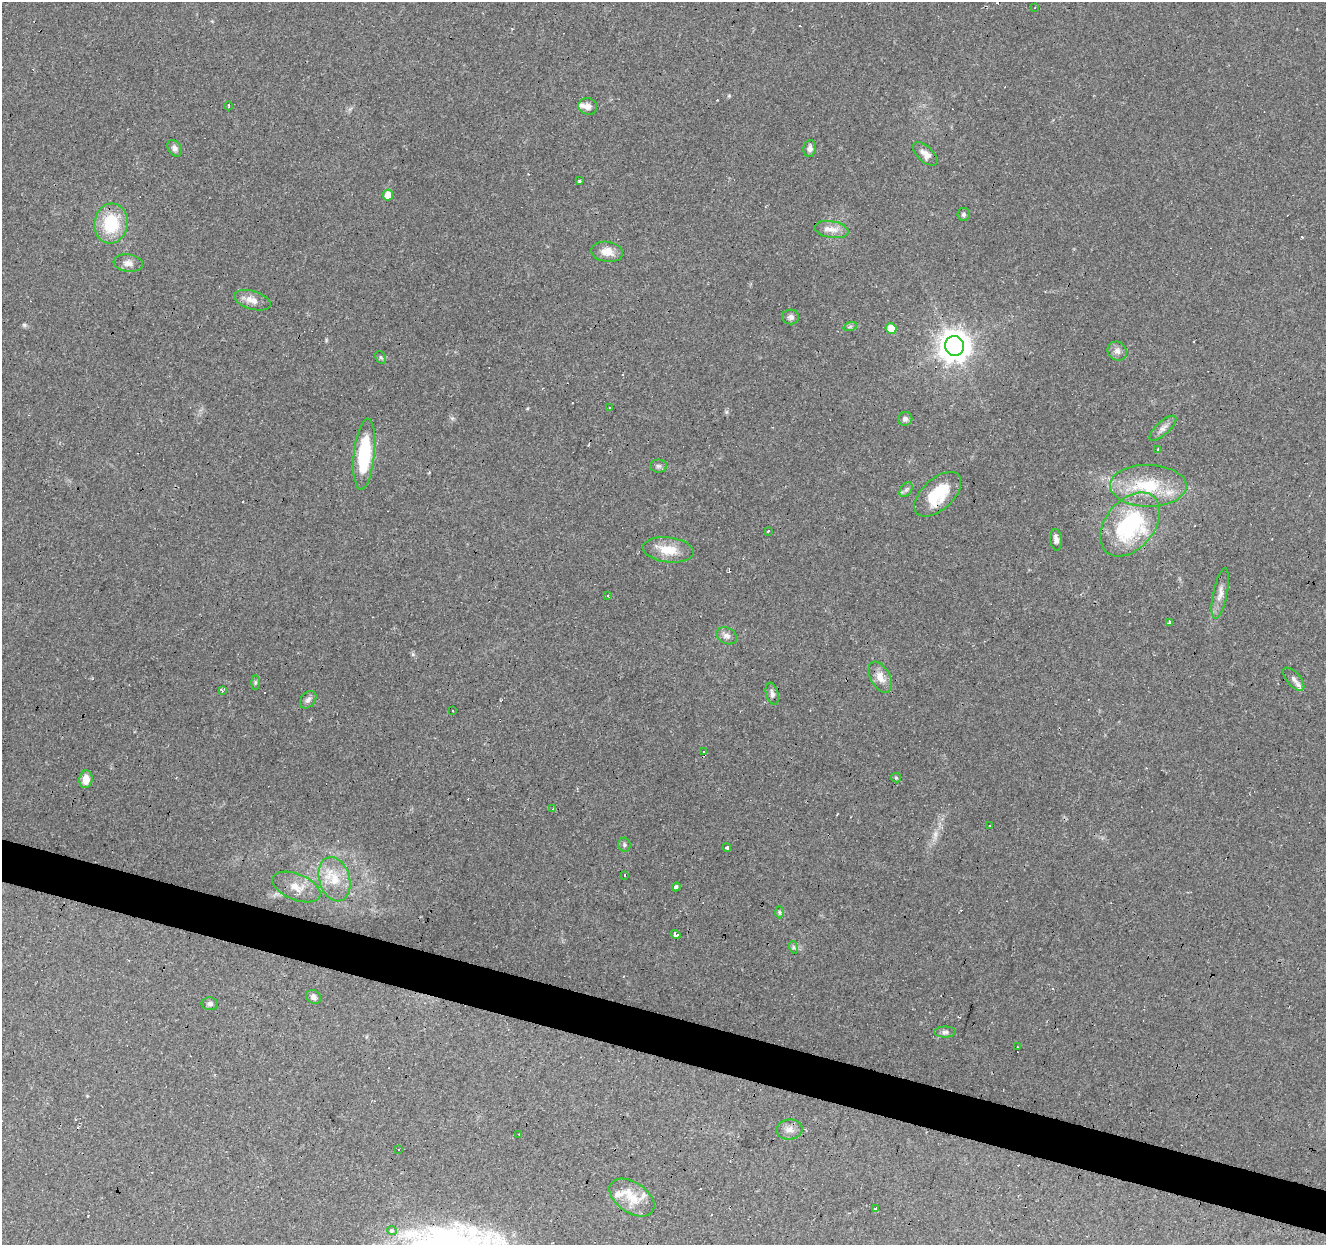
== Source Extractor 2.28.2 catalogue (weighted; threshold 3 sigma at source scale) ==
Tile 6 of 4 x 4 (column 2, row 2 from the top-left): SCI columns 1325-2648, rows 2701-3943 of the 5300 x 5464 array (HDU 1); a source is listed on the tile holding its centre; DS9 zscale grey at full resolution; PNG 1328 x 1247 px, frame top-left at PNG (2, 2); each listed source drawn as its Kron ellipse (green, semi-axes under 4 px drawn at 4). Shown black and unused: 3% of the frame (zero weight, under 2 of 3 exposures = <1% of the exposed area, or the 3 px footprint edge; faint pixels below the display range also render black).
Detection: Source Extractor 2.28.2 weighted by HDU 2 'WHT'; one run over the whole footprint, this tile lists its part. Background 0.0956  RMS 0.0061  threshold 0.0275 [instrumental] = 3 sigma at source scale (4.5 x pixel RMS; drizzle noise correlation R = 1.50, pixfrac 1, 0.0396/0.0396 arcsec/px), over >= 5 px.
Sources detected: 91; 1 too faint to see at this stretch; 18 cosmic-ray / hot-pixel residue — neither listed nor drawn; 4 inside a brighter listed object's ellipse — not listed separately; the other 68 listed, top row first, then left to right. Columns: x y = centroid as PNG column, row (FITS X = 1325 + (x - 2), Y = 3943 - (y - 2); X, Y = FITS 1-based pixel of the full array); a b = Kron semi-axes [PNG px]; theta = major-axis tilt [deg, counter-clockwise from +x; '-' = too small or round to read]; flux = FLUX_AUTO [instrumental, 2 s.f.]
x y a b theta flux
1035 7 3 2 - 0.34
229 106 4 2 - 0.7
588 106 9 8 - 3.7
175 148 9 6 -56 2.5
810 148 8 6 82 2.6
925 154 15 7 -43 4.1
579 181 3 3 - 0.99
388 195 5 5 - 8.5
963 214 6 6 - 1.3
111 223 20 17 83 28
832 229 17 8 -9 5.6
607 252 16 10 -8 6.5
128 263 14 8 -7 3.8
252 300 19 9 -17 5.6
791 317 8 7 - 2.2
850 327 7 4 19 1.1
891 329 5 5 - 13
954 346 10 9 - 910
1117 351 10 9 - 3.1
381 357 7 5 -59 1
609 407 2 2 - 0.52
905 419 7 7 - 2.2
1163 428 17 6 42 3.4
1158 450 4 2 - 0.61
364 454 35 10 84 39
658 466 8 6 -1 1.7
1148 486 38 21 -1 32
906 490 8 5 53 1.6
938 494 28 15 42 24
1130 524 36 24 50 67
768 531 3 3 - 0.78
1056 540 11 6 -82 2.6
668 550 25 12 -7 13
1220 593 25 7 78 4.8
607 596 3 3 - 0.72
1170 622 4 3 - 2.2
727 636 11 8 -28 2.9
880 677 17 10 -61 6.4
1294 679 14 6 -49 3.1
255 683 7 4 90 0.89
223 691 4 3 - 2
772 694 11 6 -75 2.2
308 700 10 7 51 2.1
453 711 3 2 - 0.72
703 752 3 3 - 5.4
896 778 5 4 - 0.77
86 779 9 6 83 6.2
553 809 4 3 - 0.82
989 825 3 2 - 1.1
624 845 7 6 - 1.3
727 848 4 3 - 1.1
625 875 3 2 - 0.72
334 879 22 15 -74 14
296 887 25 13 -22 8.5
676 887 4 3 - 5.1
779 912 6 4 -88 0.85
675 934 5 4 - 4.4
793 947 6 4 -71 0.98
313 997 8 6 -40 2.6
210 1004 8 6 -4 1.7
945 1032 11 5 1 1.9
1017 1047 3 2 - 0.55
789 1129 13 10 7 4
519 1134 3 2 - 0.55
399 1150 3 3 - 1.2
632 1198 25 15 -34 14
875 1209 4 3 - 7.9
392 1230 5 4 - 2.7
Overlapping masked pixels (flux is a lower limit): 1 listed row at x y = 938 494
Unlisted compact peaks at least as high as the median listed source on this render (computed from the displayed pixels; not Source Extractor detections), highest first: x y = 24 325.